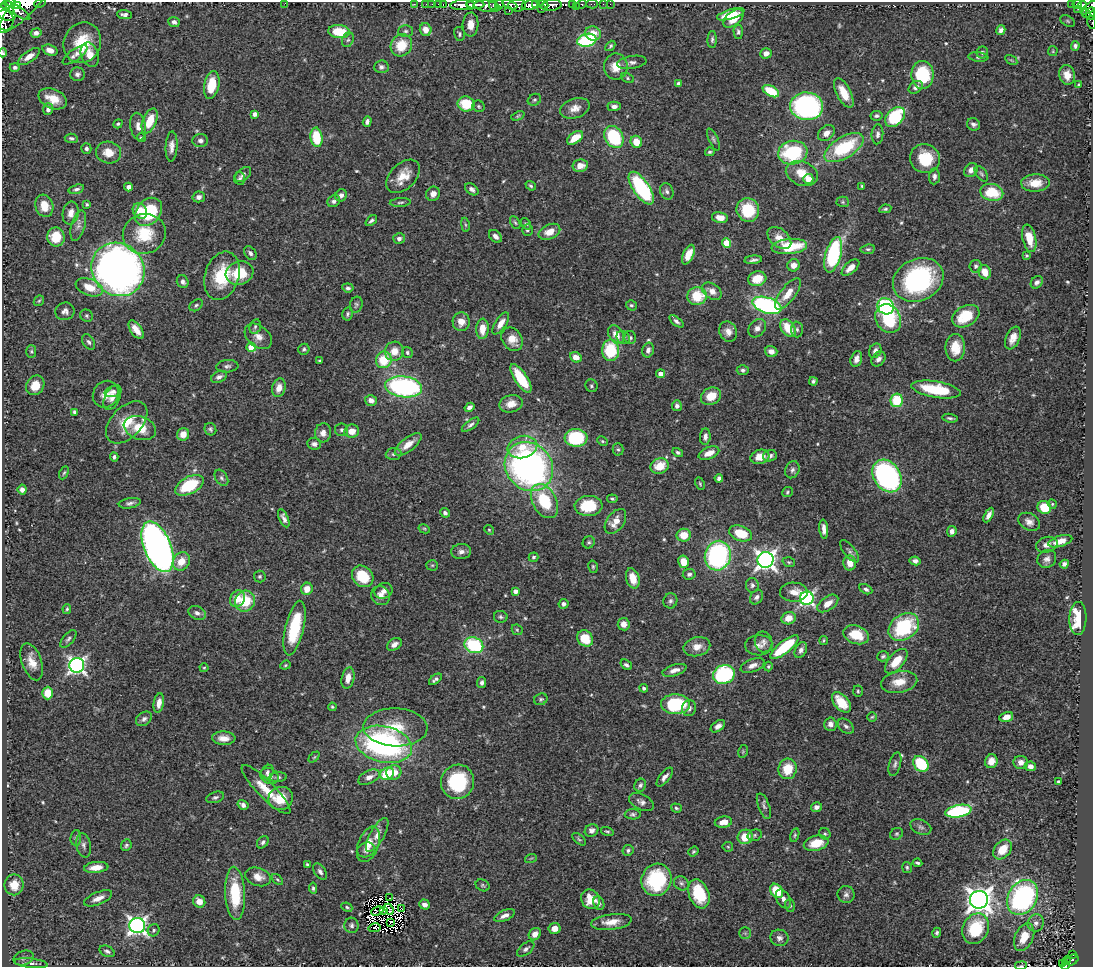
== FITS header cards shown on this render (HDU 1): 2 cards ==
NAXIS1  =                 1091
NAXIS2  =                  965

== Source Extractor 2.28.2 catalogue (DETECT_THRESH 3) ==
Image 1091 x 965 px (HDU 1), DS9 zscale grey, 1 PNG px = 1 image px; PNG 1095 x 969 px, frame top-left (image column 1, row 965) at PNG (2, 2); each listed source drawn as its Kron ellipse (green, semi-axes under 4 px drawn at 4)
Background 0.425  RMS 0.023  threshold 0.0677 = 3 sigma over >= 5 px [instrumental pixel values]
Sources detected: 566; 7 with non-positive FLUX_AUTO (blend fragments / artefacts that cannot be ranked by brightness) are neither listed nor drawn; of the other 559, the 500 brightest by FLUX_AUTO listed and drawn (59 fainter detections omitted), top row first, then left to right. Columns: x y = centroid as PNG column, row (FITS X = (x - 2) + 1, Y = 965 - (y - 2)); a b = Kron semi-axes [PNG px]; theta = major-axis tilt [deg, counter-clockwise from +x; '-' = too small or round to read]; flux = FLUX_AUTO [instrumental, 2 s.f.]
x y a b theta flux
11 3 5 2 - 91
40 3 6 2 28 15
285 3 2 2 - 2.9
25 4 37 10 47 720
414 4 2 2 - 6.7
426 4 2 2 - 5.7
432 4 2 2 - 6.9
438 4 2 2 - 8.6
443 4 3 2 - 4.9
572 4 3 3 - 21
581 4 6 3 34 12
592 4 6 2 0 6.3
603 4 2 2 - 2.1
610 4 2 2 - 1.9
1077 4 5 3 - 19
6 5 5 3 - 130
18 5 4 3 - 130
462 5 12 5 3 480
470 5 4 3 - 130
475 5 9 3 0 240
493 5 5 3 - 52
499 5 5 4 - 100
510 5 8 4 -24 110
517 5 9 6 -2 210
530 5 8 5 12 320
535 5 4 3 - 140
543 5 5 3 - 150
551 5 10 5 6 260
1072 5 3 2 - 6.1
1082 5 4 3 - 37
487 6 13 5 -8 130
576 6 3 2 - 4.7
1089 8 10 4 35 200
541 9 2 2 - 36
1078 9 3 2 - 8.8
17 11 15 4 -33 450
509 11 3 2 - 26
6 13 10 7 -35 1100
1086 13 5 3 - 30
1090 13 6 3 82 66
731 14 14 5 16 28
124 15 7 4 -4 5.5
733 18 12 7 38 29
4 20 10 9 - 350
1068 21 8 5 -27 3
174 22 6 5 - 5.5
1092 22 7 2 -79 8.8
470 24 12 8 86 17
426 30 6 6 - 13
1001 30 5 4 - 5
406 31 7 6 - 3.9
339 32 11 6 -4 43
738 32 7 4 -87 3.4
36 33 5 4 - 6.5
593 33 8 7 - 21
459 34 7 5 -80 3.1
712 39 8 4 89 3.3
348 40 7 5 66 3.8
587 40 10 6 13 140
82 43 21 18 64 51
401 45 11 10 - 41
610 46 6 3 50 3
1075 46 5 4 - 3.8
50 50 8 5 -19 12
1053 51 5 4 - 1.8
982 52 6 5 - 3.9
3 53 4 3 - 6.7
766 53 5 5 - 10
75 55 15 5 36 7.1
90 55 12 8 -69 17
29 56 12 5 35 13
978 57 10 4 -6 3.5
1011 60 7 4 -32 2.4
632 62 15 6 9 6.5
616 66 13 12 - 25
15 67 5 4 - 3.9
381 67 7 6 - 5.3
77 74 7 7 - 5.2
923 75 14 11 -88 82
1067 75 10 7 -76 14
627 78 6 4 -29 2.3
678 84 4 4 - 3.1
212 85 14 7 79 39
1079 85 3 3 - 1.9
916 87 8 5 37 5.5
771 91 9 5 -28 42
844 93 16 7 -63 29
53 99 15 9 -22 24
534 100 7 5 30 2.9
466 104 8 7 - 49
479 106 6 5 - 2.8
614 106 6 5 - 6
807 106 16 14 -5 390
575 108 15 9 18 14
48 109 6 5 - 5.5
255 114 4 4 - 7.5
518 116 7 4 22 2.2
877 116 6 5 - 3.5
895 117 11 8 45 110
150 121 13 7 67 37
367 122 5 4 - 6.7
118 124 5 4 - 2.4
973 124 7 6 - 4.6
138 127 14 7 -78 11
826 133 9 7 42 11
877 134 10 6 86 5.4
316 137 10 6 -82 57
614 137 12 9 -61 110
71 138 6 4 -9 3.9
141 138 4 4 - 2.6
575 138 9 5 35 27
713 139 12 4 -65 3.5
200 141 8 6 -3 5.7
636 142 6 5 - 23
171 146 15 6 87 9.2
844 148 22 10 31 100
86 149 5 5 - 3.5
710 152 5 3 - 2.7
108 153 12 11 - 22
793 153 15 12 9 120
925 159 15 14 - 48
580 166 8 6 10 15
971 170 8 6 51 9
243 174 9 6 40 5.9
802 174 16 12 -21 26
981 174 9 5 -53 3.4
403 176 20 12 44 27
934 176 8 5 85 5.2
240 178 6 5 - 3.1
808 179 5 5 - 19
1035 183 14 8 2 22
531 186 5 4 - 2.5
862 186 3 3 - 2.5
128 187 4 4 - 5.9
641 188 19 8 -55 170
76 189 8 4 16 4.1
472 189 7 5 -39 4.7
667 191 8 6 -69 4.8
992 192 11 8 -13 48
433 194 7 6 - 8.2
341 195 6 5 - 6.3
199 197 6 5 - 6
334 201 7 5 40 4.6
400 202 10 3 4 3
843 202 6 5 - 2.2
87 204 4 4 - 2.3
44 206 11 9 -72 26
885 209 6 4 10 2.5
748 210 12 11 - 64
140 211 8 6 -57 24
148 212 15 12 48 85
71 213 11 8 80 11
720 218 8 5 -12 13
371 221 6 4 41 3.9
515 223 7 4 -62 2.8
526 224 6 4 -53 2.3
465 225 7 3 -81 2
78 226 15 7 74 7.9
527 230 5 5 - 3.2
549 232 11 7 23 18
144 234 22 20 20 60
495 236 7 5 -45 6.9
56 237 9 8 - 37
779 238 14 9 -40 18
1029 238 14 6 -78 25
399 239 6 5 - 6.7
726 243 4 4 - 44
789 247 18 7 6 69
868 249 7 4 8 2.7
250 253 8 5 -53 4.3
688 254 10 5 65 18
833 255 18 7 74 170
1027 256 4 4 - 1.9
753 260 9 4 7 4.4
794 265 6 6 - 11
976 266 6 6 - 4
850 268 10 5 41 13
118 269 28 25 -48 1200
985 272 7 6 - 17
240 273 14 11 19 47
222 276 25 17 73 65
757 279 9 7 16 30
918 280 26 21 25 260
183 282 6 5 - 4.6
1037 282 7 5 48 5.1
89 287 14 8 -21 25
348 288 5 4 - 3.7
712 291 11 7 -33 13
788 294 19 7 53 22
697 296 9 9 - 49
39 301 6 4 44 2
196 305 7 5 37 3
356 305 8 6 75 3.3
631 305 5 5 - 2.9
767 305 15 8 -18 240
886 306 8 8 - 170
65 311 9 8 - 6.7
348 314 6 5 - 3.3
87 316 6 6 - 2.9
966 316 14 10 29 51
888 319 15 12 -63 100
676 321 8 4 -39 4.7
461 322 9 8 - 16
501 323 12 5 56 14
255 327 7 5 73 3.6
757 328 10 7 50 9.1
788 328 10 6 -56 35
482 329 10 6 86 20
797 329 8 6 -87 3.9
136 330 11 5 -56 15
728 332 10 8 -67 11
616 335 10 7 -59 15
258 336 15 10 -40 14
623 337 7 6 - 4.2
630 338 6 6 - 4.3
1013 338 12 7 67 13
512 339 12 9 -56 20
89 342 8 5 -60 4.1
251 347 4 4 - 27
955 348 13 10 89 28
304 349 5 5 - 3.2
611 350 10 8 -90 71
648 350 7 5 75 6.5
31 351 6 5 - 2.5
394 351 10 9 - 18
771 351 6 5 - 10
875 351 7 6 - 6.7
407 353 6 5 - 3.3
576 357 6 5 - 13
856 359 8 5 73 7.6
878 359 8 6 51 7.1
384 360 8 7 - 49
320 361 3 3 - 1.9
227 366 11 6 5 5
743 370 6 5 - 3.5
661 374 4 4 - 9.1
219 377 8 5 26 6.1
521 378 16 6 -57 58
813 381 4 4 - 3.3
35 385 10 8 56 22
591 386 6 6 - 3.1
404 387 18 10 -7 300
279 388 9 6 74 13
936 390 25 8 -9 76
113 391 8 5 15 5.2
106 394 14 12 51 16
711 396 10 8 28 26
112 398 13 7 64 11
371 400 6 5 - 8.4
897 400 7 6 - 55
511 404 11 8 13 15
677 406 5 5 - 4.6
469 407 5 4 - 6.2
74 412 4 3 - 2.7
950 418 7 3 -10 3.3
127 422 25 15 46 41
471 425 10 4 36 4.1
140 428 16 11 -20 37
210 429 6 5 - 3.4
342 430 6 6 - 3.9
352 431 7 6 - 15
323 433 9 8 - 9.8
183 434 6 6 - 18
705 437 8 5 85 6
576 438 11 9 -3 90
602 441 5 4 - 2
314 444 7 5 -7 6.1
408 444 16 7 38 18
522 447 15 11 14 27
618 449 6 5 - 2.8
678 452 5 4 - 2.8
709 453 11 6 22 16
394 454 8 6 4 4.1
770 456 7 5 18 5.5
114 457 5 4 - 3.2
760 457 9 7 16 18
660 466 9 7 22 31
529 467 26 23 -48 570
792 470 9 7 65 5.4
64 473 7 3 64 2.2
887 476 17 13 -56 310
221 478 9 6 -59 4.1
719 478 4 4 - 3.6
700 484 7 4 -64 2.1
189 485 15 8 27 78
22 490 5 4 - 6.5
787 492 5 4 - 2.4
612 499 5 4 - 2.5
544 501 18 12 -61 68
130 503 11 5 10 5
1052 504 5 4 - 2
589 506 14 10 3 58
1044 507 7 6 - 35
445 513 5 4 - 4.1
989 515 8 4 61 8.4
284 518 9 4 -66 7.3
615 521 14 8 55 19
1029 522 11 8 -27 8.6
424 529 6 4 -28 2
824 529 10 4 -84 8.9
489 530 5 4 - 1.9
952 531 5 5 - 7.6
741 533 12 7 -19 45
684 535 7 6 - 29
1060 541 12 5 16 16
589 542 6 5 - 2.8
1047 545 11 7 16 8.5
158 547 27 13 -67 970
849 551 13 5 -52 5.4
461 552 10 7 3 7.4
718 556 15 13 75 280
534 557 5 4 - 2.7
1047 559 10 8 38 7.5
765 560 8 8 - 820
181 561 10 8 56 23
915 561 5 4 - 5.1
683 562 6 5 - 20
789 562 6 4 -19 2.7
850 563 7 6 - 18
1064 564 4 4 - 5.2
432 565 6 5 - 2.3
593 567 6 5 - 2.4
689 574 6 5 - 3.8
260 576 6 6 - 2.7
363 576 12 9 -46 50
633 578 10 6 -74 24
752 585 7 6 - 4.5
307 589 6 5 - 16
866 589 7 4 -28 3.9
383 591 9 7 30 7.7
515 591 4 4 - 8.8
794 592 14 9 0 14
380 596 10 9 - 11
757 597 8 6 55 5.3
807 598 7 7 - 350
237 599 9 7 56 22
245 601 10 10 - 49
670 601 7 7 - 4.1
828 603 12 7 35 15
564 604 5 4 - 5.2
67 609 5 3 - 2.3
197 613 9 6 -24 6.4
501 617 7 6 - 3.4
789 618 7 6 - 19
1078 618 16 8 88 55
624 624 6 6 - 9.5
904 627 17 12 36 120
294 628 28 9 77 92
517 630 6 5 - 2.2
856 635 13 9 -19 36
585 638 9 7 -49 35
68 639 11 5 49 4.4
824 640 4 3 - 1.8
764 642 10 8 -77 7
394 644 8 5 31 8.1
474 645 9 7 -22 120
759 645 14 10 2 10
697 647 13 9 13 15
784 647 17 6 39 82
801 650 8 5 62 6.4
883 656 6 5 - 2.8
896 661 15 7 50 31
32 662 19 10 -71 20
77 665 7 7 - 540
285 665 5 4 - 2.1
626 665 6 4 -36 4
752 665 12 6 21 10
768 667 5 4 - 2.3
204 668 4 4 - 1.8
674 670 12 5 17 9.5
724 675 11 9 21 160
348 678 11 6 78 14
435 679 7 4 38 4.4
482 682 5 4 - 4.4
899 682 18 10 10 27
644 688 4 4 - 4.5
858 691 6 4 -85 2.3
48 693 6 5 - 27
541 699 7 5 26 2.9
841 702 12 7 -49 38
159 703 10 5 80 12
675 704 14 10 -2 110
332 707 4 4 - 2.1
689 708 8 7 - 5.6
872 717 5 4 - 2
1006 717 7 5 14 11
144 719 8 6 36 5.1
830 724 6 6 - 7.5
718 726 8 5 37 6.7
846 726 9 6 -42 4.6
395 727 32 19 -2 55
224 738 12 6 -2 14
384 744 29 18 -13 380
743 751 6 4 79 2
314 757 6 4 45 1.8
991 761 7 6 - 13
1021 762 7 6 - 10
895 764 12 6 75 5.4
921 764 9 6 -48 67
1030 766 6 5 - 7.4
787 769 10 9 - 36
267 772 7 6 - 4.4
394 772 7 7 - 19
387 774 7 6 - 55
269 776 10 7 -26 8.5
278 777 9 5 4 3.8
369 777 12 6 26 10
665 777 11 5 51 6.5
458 782 17 16 - 110
1059 782 3 3 - 2.7
640 785 7 5 61 3.8
266 790 33 8 -45 36
215 797 9 5 18 3.9
281 798 12 11 - 34
641 802 13 7 -26 7.1
243 805 6 4 -33 6.3
764 806 13 5 -69 5.1
816 807 5 5 - 6.9
676 808 5 4 - 2.5
958 811 13 6 10 150
633 814 8 5 0 3.2
723 822 8 5 9 14
921 827 11 7 -23 5.1
592 830 7 6 - 6.8
607 831 6 3 -16 2.1
825 834 6 5 - 2.7
896 834 7 5 31 2.6
377 835 19 7 61 12
755 835 7 5 17 3.1
795 835 7 4 76 2.3
745 837 8 7 - 30
76 838 8 5 84 3.1
579 839 8 4 -41 2.5
263 842 7 5 51 4.1
816 843 12 7 14 29
368 844 18 10 69 19
84 845 12 7 -78 6.1
126 845 6 5 - 3.2
728 847 5 5 - 1.8
366 850 9 7 20 7.3
628 850 5 5 - 3.5
1002 850 11 8 49 29
693 852 5 4 - 2.4
531 858 6 3 19 1.8
917 863 5 3 - 3.2
307 864 4 3 - 2.3
96 867 12 5 6 16
907 867 5 5 - 2.6
320 872 9 5 -56 5
258 877 13 9 -18 15
277 880 7 4 -44 2.3
656 880 16 15 - 130
681 883 8 6 -41 4.4
14 885 10 9 - 17
483 885 7 5 -27 2.9
313 888 5 3 - 2.8
777 891 8 5 -56 50
235 893 26 10 -87 72
699 894 15 10 -68 67
846 895 9 8 - 5.9
1023 897 18 14 59 310
98 898 15 6 23 12
390 898 2 2 - 1.8
590 899 10 9 - 25
783 899 10 6 -60 7.5
979 900 9 9 - 1500
199 901 6 6 - 15
599 903 7 5 -67 3.7
425 905 5 5 - 7.1
790 906 6 5 - 2.8
347 907 6 3 -24 2.2
389 909 5 3 - 2.7
401 909 3 3 - 4.2
377 911 6 2 24 2.1
383 911 3 2 - 2.3
505 916 11 5 22 9
391 922 4 2 - 2.8
611 922 20 7 7 20
1036 923 9 8 - 6.7
137 925 8 7 - 680
351 925 8 7 - 4.6
374 928 6 2 9 1.8
555 928 6 5 - 14
976 929 16 12 63 79
154 930 6 5 - 3.2
745 933 5 5 - 2.9
937 933 5 4 - 3.1
535 934 7 5 47 12
1024 937 14 9 66 29
779 938 9 8 - 7.5
526 949 10 5 38 5.2
107 951 8 5 -24 4.1
1072 955 3 2 - 14
24 958 10 7 17 5
1072 960 7 5 32 51
1066 961 4 3 - 14
31 963 17 4 -6 6.3
1063 964 3 3 - 12
1065 965 4 3 - 14
1021 966 6 3 8 1.8
At the frame edge (FLAGS 8, measured only in part): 11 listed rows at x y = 11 3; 40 3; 285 3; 25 4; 1089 8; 6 13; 4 20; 1092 22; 3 53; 1065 965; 1021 966
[59 fainter detections neither listed nor drawn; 7 non-positive-flux detections neither listed nor drawn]